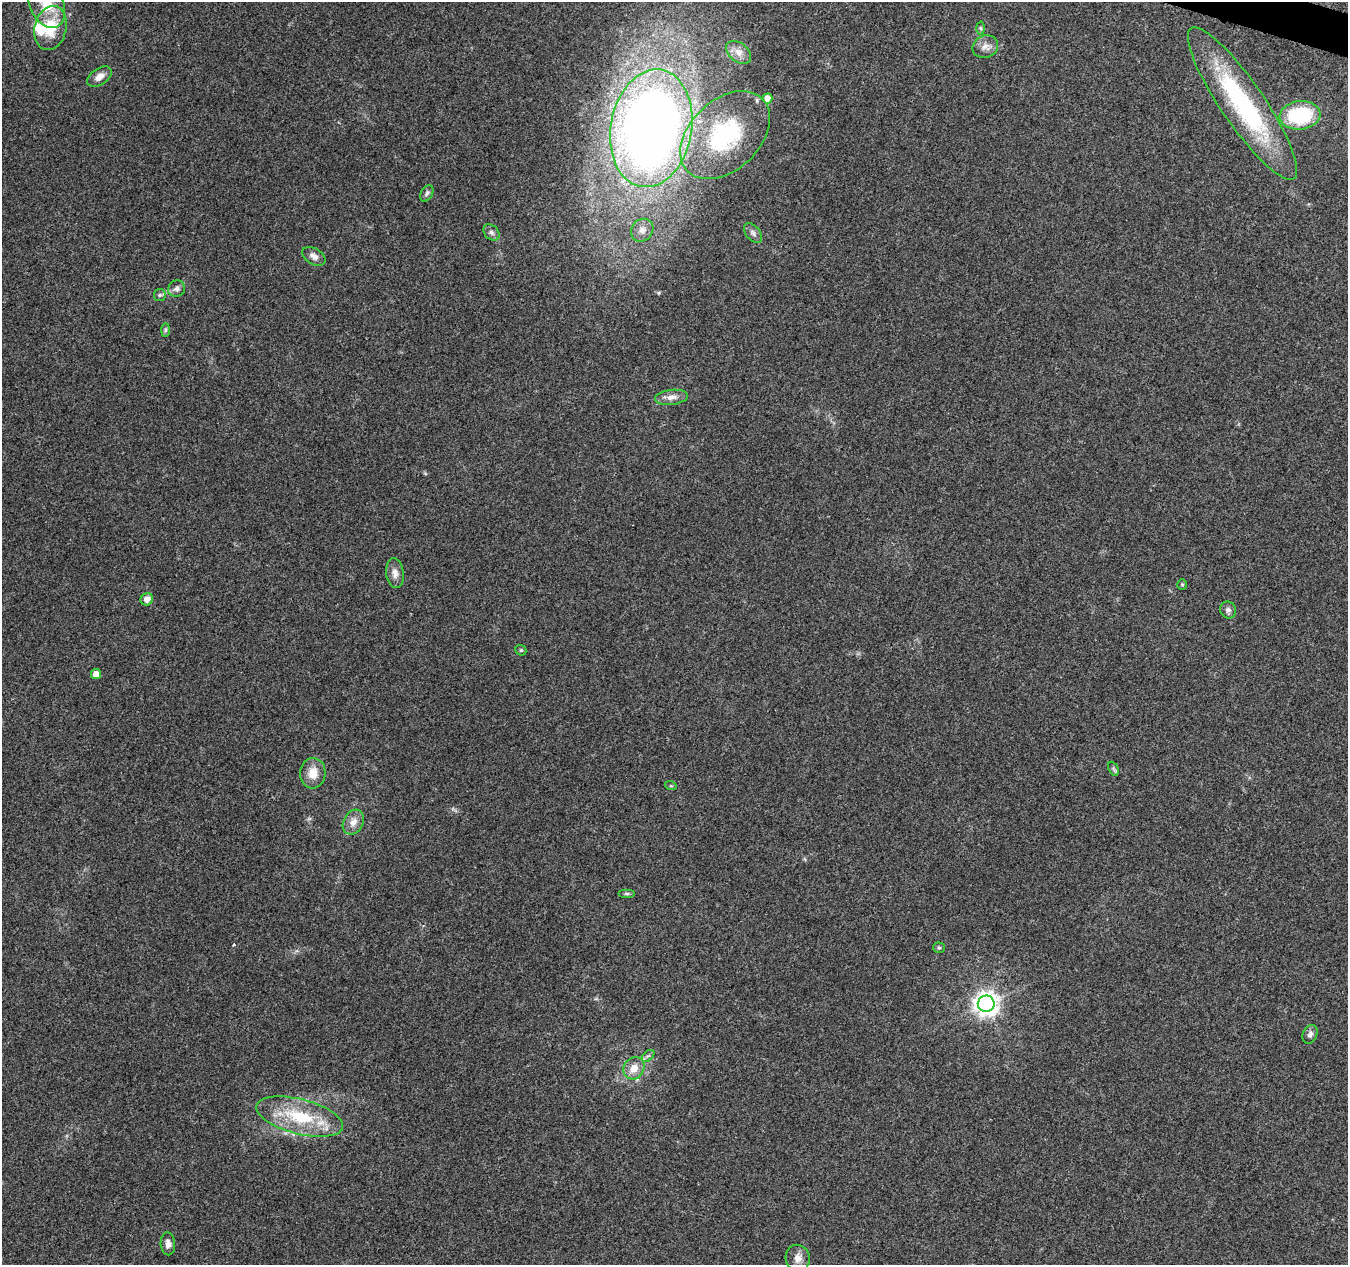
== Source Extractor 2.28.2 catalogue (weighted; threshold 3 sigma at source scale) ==
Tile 10 of 4 x 4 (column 2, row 3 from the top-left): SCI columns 1365-2710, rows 1551-2813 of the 5411 x 5567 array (HDU 1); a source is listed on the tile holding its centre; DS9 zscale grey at full resolution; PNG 1350 x 1267 px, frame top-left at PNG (2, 2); each listed source drawn as its Kron ellipse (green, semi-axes under 4 px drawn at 4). Shown black and unused: <1% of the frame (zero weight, under 3 of 5 exposures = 1% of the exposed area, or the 3 px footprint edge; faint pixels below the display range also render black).
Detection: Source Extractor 2.28.2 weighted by HDU 2 'WHT'; one run over the whole footprint, this tile lists its part. Background 0.103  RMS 0.0053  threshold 0.0238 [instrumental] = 3 sigma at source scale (4.5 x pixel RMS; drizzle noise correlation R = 1.50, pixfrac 1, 0.0396/0.0396 arcsec/px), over >= 5 px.
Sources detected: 40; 1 inside a brighter listed object's ellipse — not listed separately; the other 39 listed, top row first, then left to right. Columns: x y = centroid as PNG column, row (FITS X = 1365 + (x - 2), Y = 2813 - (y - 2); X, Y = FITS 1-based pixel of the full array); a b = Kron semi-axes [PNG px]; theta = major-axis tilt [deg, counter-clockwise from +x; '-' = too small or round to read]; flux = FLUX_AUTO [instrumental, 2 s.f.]
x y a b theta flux
47 4 25 17 -66 14
50 28 22 16 76 17
981 28 6 4 -88 0.77
985 47 13 11 21 3.9
739 52 14 9 -39 4.2
99 77 14 8 34 4.2
768 99 5 5 - 5.8
1242 104 91 21 -56 81
1300 115 20 14 7 38
651 128 59 40 80 480
725 135 52 35 44 52
427 193 9 5 61 1.4
642 230 12 10 48 4
492 232 9 7 -45 1.8
753 233 11 7 -50 2.2
314 256 13 8 -31 3
177 289 8 8 - 2.2
160 295 6 6 - 0.99
165 330 7 4 89 1
671 397 16 7 6 3.7
395 573 15 8 -83 3.6
1182 584 5 5 - 0.71
147 599 6 6 - 3.7
1228 610 8 8 - 1.9
521 650 6 5 - 0.74
96 674 5 5 - 4.6
1113 769 7 4 -64 1.1
313 773 15 12 87 7.6
671 786 6 4 -18 0.61
353 822 13 10 60 4.4
627 893 8 4 0 0.96
939 948 6 5 - 0.83
986 1004 8 8 - 460
1310 1034 10 7 66 2.2
648 1056 7 4 43 1.2
634 1068 11 10 - 6.2
300 1117 44 17 -14 31
168 1244 11 7 -86 2.8
798 1258 13 12 - 4.2
Isophote crosses this tile's border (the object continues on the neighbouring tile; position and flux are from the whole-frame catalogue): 1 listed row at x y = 47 4